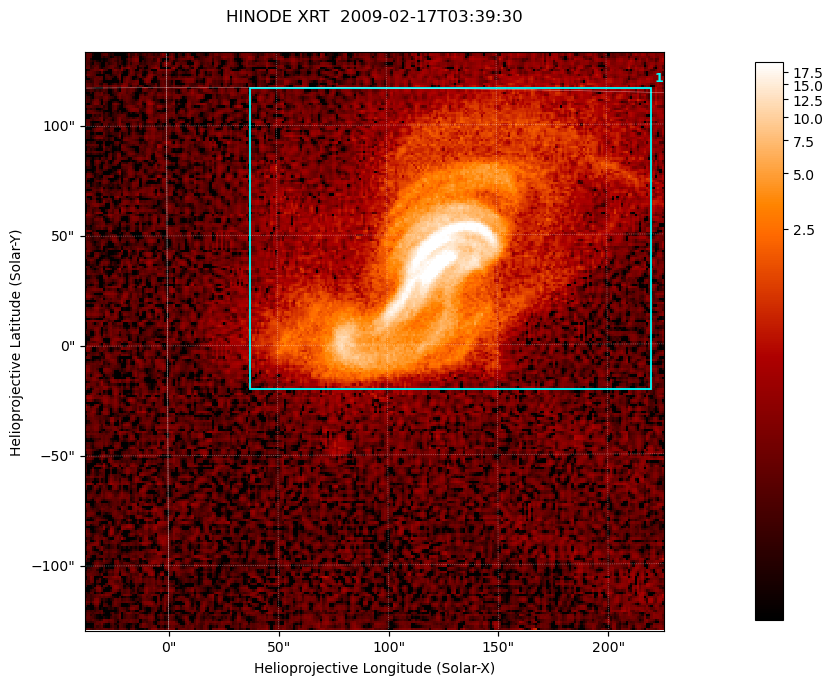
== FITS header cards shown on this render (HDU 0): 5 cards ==
TELESCOP= 'HINODE  '           /
INSTRUME= 'XRT     '           /
DATE_OBS= '2009-02-17T03:39:30.539' /
CTYPE1  = 'Solar-X '           /
CTYPE2  = 'Solar-Y '           /

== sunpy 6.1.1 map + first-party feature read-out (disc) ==
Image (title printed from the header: HINODE XRT  2009-02-17T03:39:30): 256 x 256 px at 1.03 arcsec/px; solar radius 970 arcsec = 943 px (partial field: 2.3% of the solar disc is inside the frame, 100% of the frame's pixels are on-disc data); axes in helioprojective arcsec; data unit not stated in the header (colour bar unlabelled)
Orientation: roll -0.233 deg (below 1 deg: not rotated)
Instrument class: DISC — disc imager (sunpy class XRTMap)
Bright regions (active regions / flare kernels): reference = the on-disc median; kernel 3 px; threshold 5 sigma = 0.519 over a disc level ~0.137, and >= 1.15x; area >= 65 px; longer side >= 3 px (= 3.1 arcsec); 1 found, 1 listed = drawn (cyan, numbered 1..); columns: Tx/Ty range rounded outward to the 5 arcsec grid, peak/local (2 s.f.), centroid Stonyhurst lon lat
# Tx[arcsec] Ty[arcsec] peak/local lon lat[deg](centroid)
1 35..220 -20..120 238 +7 -4